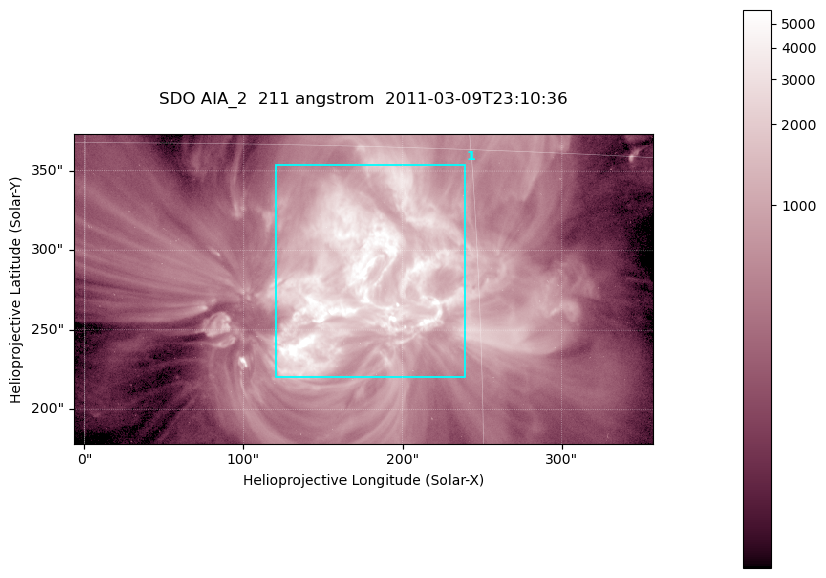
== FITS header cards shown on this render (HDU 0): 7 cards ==
TELESCOP= 'SDO     '           /
INSTRUME= 'AIA_2   '           /
WAVELNTH=                  211 /
WAVEUNIT= 'angstrom'           /
DATE-OBS= '2011-03-09T23:10:36.62' /
CTYPE1  = 'HPLN-TAN'           /
CTYPE2  = 'HPLT-TAN'           /

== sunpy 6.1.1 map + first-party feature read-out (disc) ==
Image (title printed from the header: SDO AIA_2  211 angstrom  2011-03-09T23:10:36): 606 x 324 px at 0.601 arcsec/px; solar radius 967 arcsec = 1609 px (partial field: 2.4% of the solar disc is inside the frame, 100% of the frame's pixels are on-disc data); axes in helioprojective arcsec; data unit not stated in the header (colour bar unlabelled)
Pointing: header CRPIX1/2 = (2040.79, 2040.71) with CRVAL1/2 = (0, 0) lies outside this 606 x 324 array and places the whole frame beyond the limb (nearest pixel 1.39 R_sun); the SolarSoft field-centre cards XCEN/YCEN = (175.2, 275.8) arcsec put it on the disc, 1859 arcsec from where CRPIX/CRVAL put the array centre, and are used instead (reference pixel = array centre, CRVAL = XCEN/YCEN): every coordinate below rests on XCEN/YCEN
Orientation: roll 0.0564 deg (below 1 deg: not rotated)
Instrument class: DISC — disc imager (sunpy class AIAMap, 211 A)
Bright regions (active regions / flare kernels): reference = the on-disc median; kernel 5 px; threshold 5 sigma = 1824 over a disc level ~466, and >= 1.15x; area >= 196 px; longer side >= 4 px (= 2.4 arcsec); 1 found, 1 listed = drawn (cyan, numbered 1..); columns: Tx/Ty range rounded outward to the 2 arcsec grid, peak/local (2 s.f.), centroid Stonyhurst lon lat
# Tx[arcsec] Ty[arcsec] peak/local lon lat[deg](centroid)
1 120..240 220..354 18 +10 +10